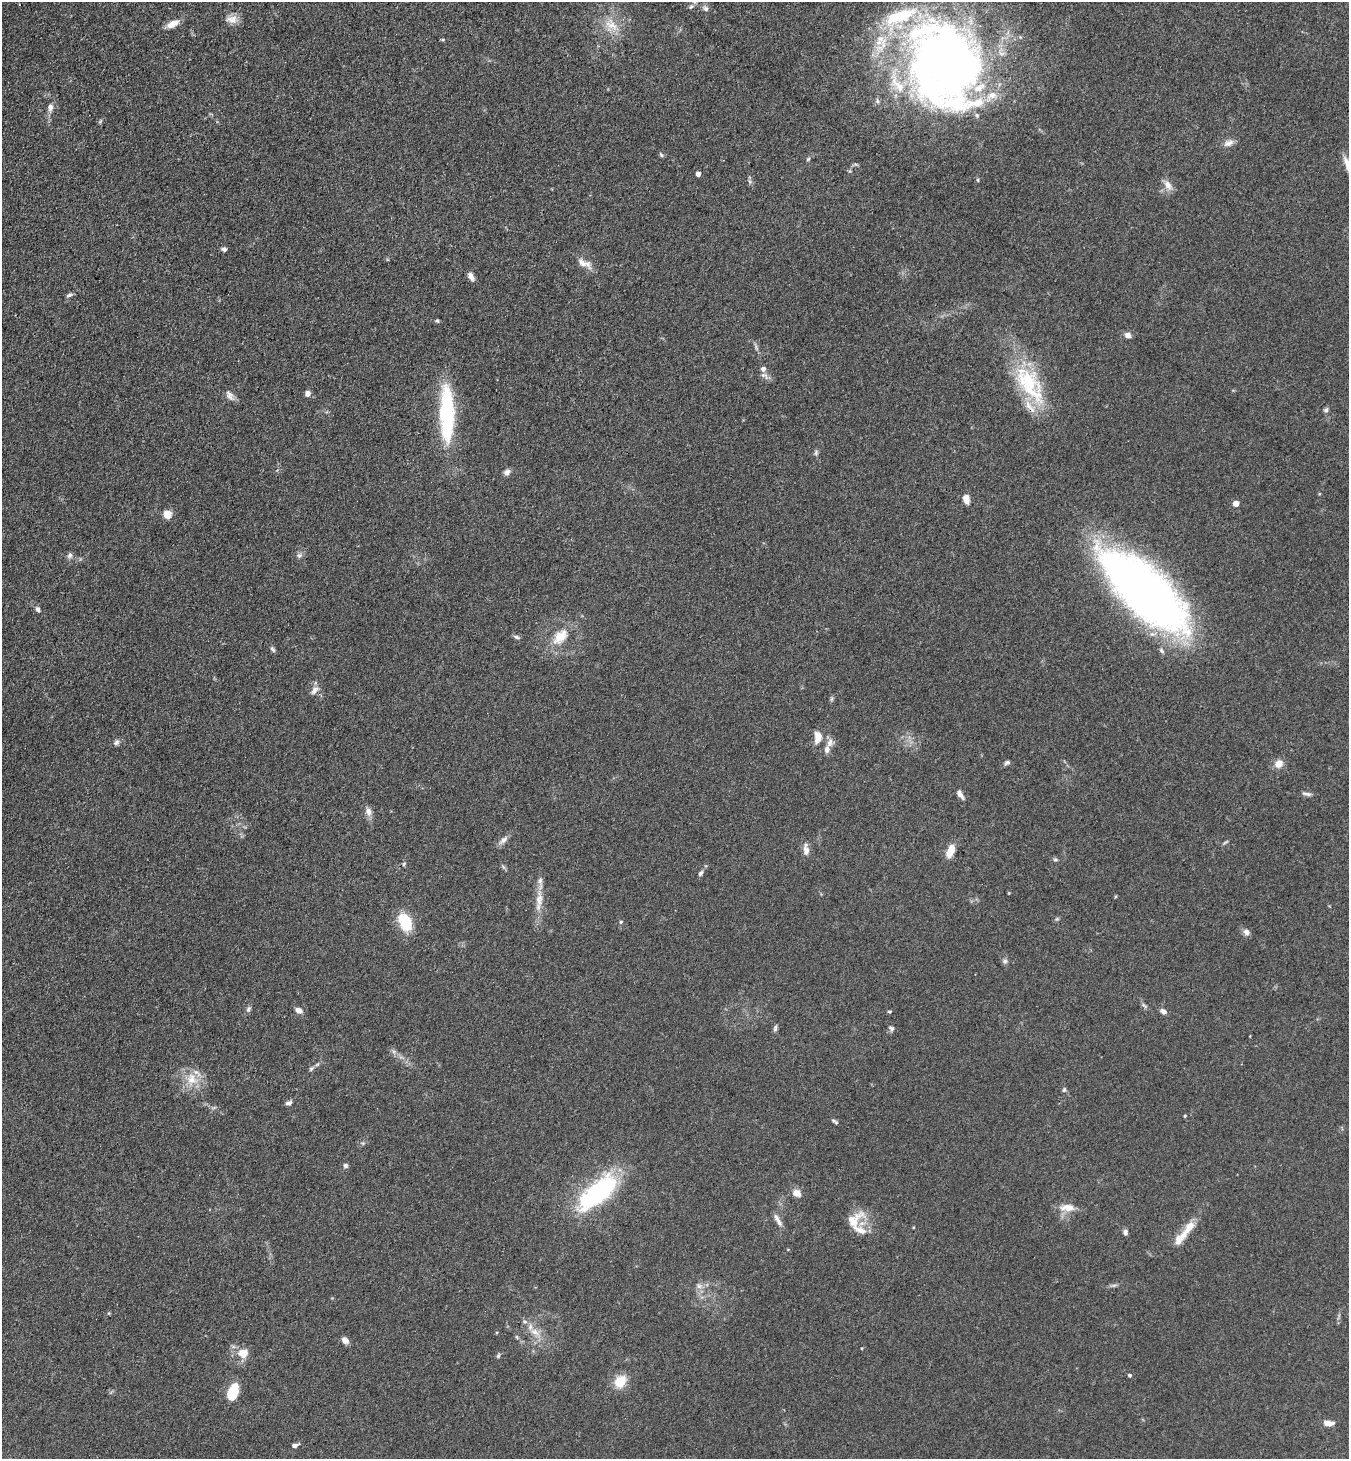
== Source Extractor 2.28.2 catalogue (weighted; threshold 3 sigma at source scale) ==
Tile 11 of 4 x 4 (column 3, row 3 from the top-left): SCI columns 3032-4378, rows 1494-2950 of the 5923 x 5900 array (HDU 1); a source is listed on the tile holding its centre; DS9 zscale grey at full resolution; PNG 1351 x 1461 px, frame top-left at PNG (2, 2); no overlay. Shown black and unused: <1% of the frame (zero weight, under 3 of 4 exposures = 5% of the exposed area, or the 3 px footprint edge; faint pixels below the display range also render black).
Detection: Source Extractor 2.28.2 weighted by HDU 2 'WHT'; one run over the whole footprint, this tile lists its part. Background 0.101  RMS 0.0064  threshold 0.0287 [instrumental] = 3 sigma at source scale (4.5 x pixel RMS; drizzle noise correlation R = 1.50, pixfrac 1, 0.05/0.05 arcsec/px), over >= 5 px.
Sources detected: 109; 1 too faint to see at this stretch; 1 inside a brighter object's white glare — not listed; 11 inside a brighter listed object's ellipse — not listed separately; the other 96 listed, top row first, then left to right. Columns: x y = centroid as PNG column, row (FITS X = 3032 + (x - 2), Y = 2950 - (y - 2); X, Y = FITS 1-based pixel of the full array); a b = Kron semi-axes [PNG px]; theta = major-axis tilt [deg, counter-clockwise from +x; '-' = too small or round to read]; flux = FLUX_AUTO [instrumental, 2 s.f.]
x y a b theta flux
691 7 9 6 37 1.8
706 9 8 7 - 2
232 19 16 10 4 5.3
173 24 13 7 26 7.3
611 25 22 14 -40 12
443 40 5 3 - 0.72
945 60 88 63 -61 540
50 107 10 7 88 3
100 121 8 3 45 0.86
1228 143 14 8 21 3.7
661 155 7 4 -54 1.1
808 159 6 4 45 0.92
698 174 4 4 - 3.9
978 180 5 3 - 0.68
1168 185 14 9 -54 5
224 249 6 5 - 1.7
584 263 22 9 -26 6.1
471 276 10 6 -60 3.2
69 295 9 4 18 1.4
437 321 5 4 - 0.99
1128 335 9 7 -24 2.7
765 376 14 6 -36 2.8
1028 381 48 30 -45 49
307 394 7 6 - 2.8
230 395 15 8 -56 3.4
1326 410 7 6 - 1.5
447 413 64 15 -89 64
816 453 7 5 71 1.4
507 472 9 7 40 2.7
966 499 10 7 -77 4.8
1236 504 4 4 - 8.7
167 514 5 5 - 24
70 555 8 7 - 2
299 555 7 6 - 1.7
1144 590 101 39 -44 440
38 609 7 5 -63 1.8
516 637 8 5 -22 1.5
560 637 23 13 47 14
273 649 8 5 -52 1.3
315 690 14 7 43 3.3
831 699 7 4 71 1
818 737 16 10 87 6.7
116 742 8 7 - 2
830 743 13 7 68 3.6
1007 762 8 5 25 1.5
1279 764 11 10 - 5.2
960 794 12 5 -60 3.4
1307 794 14 4 -7 2
368 812 12 8 -76 3.8
503 840 15 6 41 3.4
1225 842 10 3 39 0.96
806 850 14 8 -85 4.1
950 851 16 8 70 8.6
1055 860 6 5 - 1.1
404 864 6 3 54 0.81
701 873 8 5 57 1.5
539 900 29 9 87 10
1057 919 5 5 - 0.87
405 922 11 8 -63 36
621 922 5 4 - 0.95
1247 932 9 8 - 2.8
1005 961 7 6 - 1.6
1144 1006 11 4 -40 1.5
248 1009 8 6 54 1.6
299 1010 8 6 -28 3.9
889 1011 6 3 7 0.74
1163 1011 8 5 -28 2.5
775 1028 10 5 78 1.6
891 1028 7 6 - 1.6
394 1052 7 4 -71 1.4
311 1069 6 5 - 1.2
191 1079 20 15 -77 13
1064 1090 7 5 73 1.1
289 1103 8 6 19 2.1
1185 1116 4 4 - 0.57
836 1123 7 5 -44 1.1
345 1166 6 5 - 1.7
597 1193 49 20 41 88
797 1193 8 7 - 5.9
1068 1208 20 9 -1 7.7
776 1217 15 6 -57 3.3
853 1221 33 16 38 13
1189 1227 24 9 56 10
1125 1232 7 5 -81 2
1114 1285 7 4 18 1.3
699 1286 8 7 - 2.6
535 1332 16 8 -29 6.6
517 1337 6 3 -70 0.8
345 1340 8 6 -44 3.5
243 1353 12 11 - 9
498 1356 6 5 - 1.1
1129 1375 5 4 - 0.97
620 1381 15 12 51 13
233 1392 16 9 71 20
1328 1423 12 6 -3 4.8
295 1446 6 4 20 2.9
Isophote crosses this tile's border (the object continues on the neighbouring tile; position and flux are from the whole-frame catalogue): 2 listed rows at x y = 691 7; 173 24